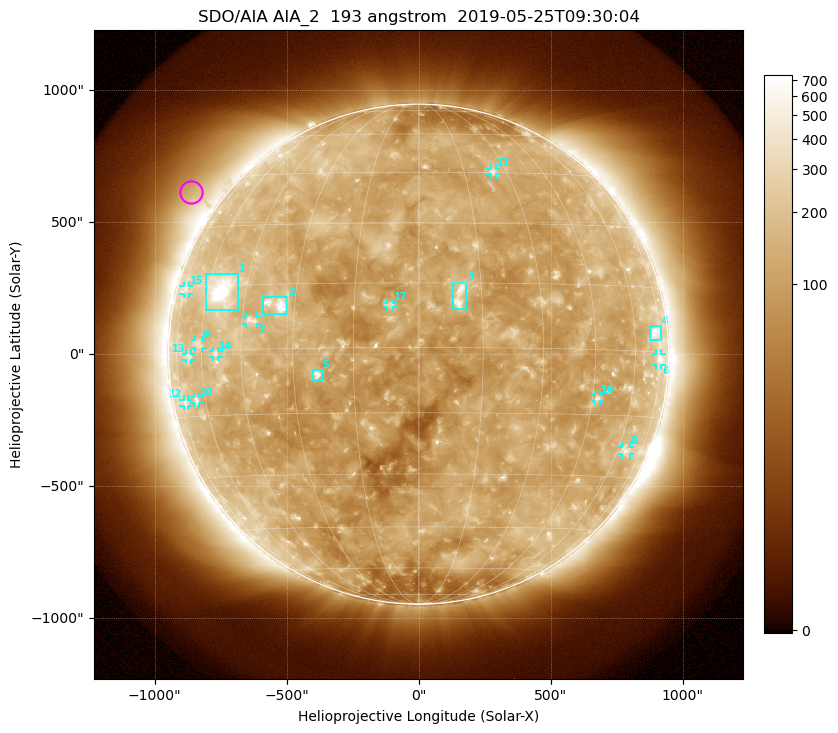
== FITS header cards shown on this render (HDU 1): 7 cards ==
TELESCOP= 'SDO/AIA'
INSTRUME= 'AIA_2'
WAVELNTH=                  193
WAVEUNIT= 'angstrom'
DATE-OBS= '2019-05-25T09:30:04.84'
CTYPE1  = 'HPLN-TAN'
CTYPE2  = 'HPLT-TAN'

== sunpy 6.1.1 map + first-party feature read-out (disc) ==
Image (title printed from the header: SDO/AIA AIA_2  193 angstrom  2019-05-25T09:30:04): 1024 x 1024 px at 2.4 arcsec/px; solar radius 947 arcsec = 395 px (full disc in frame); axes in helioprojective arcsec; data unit not stated in the header (colour bar unlabelled)
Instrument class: DISC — disc imager (sunpy class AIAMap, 193 A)
Bright regions (active regions / flare kernels): reference = the median radial profile (limb darkening/brightening removed); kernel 9 px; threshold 5 sigma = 181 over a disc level ~111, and >= 1.15x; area >= 12 px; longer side >= 9 px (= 22 arcsec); searched inside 0.97 R_sun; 17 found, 17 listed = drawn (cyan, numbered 1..; 12 of them under ~33 arcsec drawn as corner ticks so the feature stays visible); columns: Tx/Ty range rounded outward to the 5 arcsec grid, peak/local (2 s.f.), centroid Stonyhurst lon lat
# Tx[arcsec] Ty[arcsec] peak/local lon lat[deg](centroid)
1 -805..-685 165..305 20 -54 +14
2 -590..-495 150..215 9.4 -35 +10
3 130..180 170..270 5.8 +10 +12
4 875..920 55..105 4.6 +71 +4
5 -400..-365 -95..-60 6.4 -24 -6
6 900..920 -40..5 3.8 +74 -2
7 -655..-610 115..145 3.9 -42 +7
8 770..800 -380..-350 3.1 +64 -23
9 -850..-820 25..55 2.8 -61 +2
10 -850..-830 -185..-160 2.9 -64 -11
11 270..295 680..705 3.1 +25 +45
12 -890..-870 -200..-170 2.5 -72 -12
13 -880..-860 -25..0 2.6 -67 -1
14 -780..-755 -10..15 2.9 -54 -1
15 -890..-870 225..260 2.3 -73 +14
16 670..690 -180..-155 3.4 +47 -11
17 -120..-95 180..195 3.7 -6 +10
Off-limb structures (1.02-1.3 R_sun): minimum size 162 px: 6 found; the strongest spans PA ~35..70 deg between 1.02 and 1.3 R_sun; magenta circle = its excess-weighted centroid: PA ~55 deg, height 1.12 R_sun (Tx ~-865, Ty ~615 arcsec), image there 2.1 x the reference